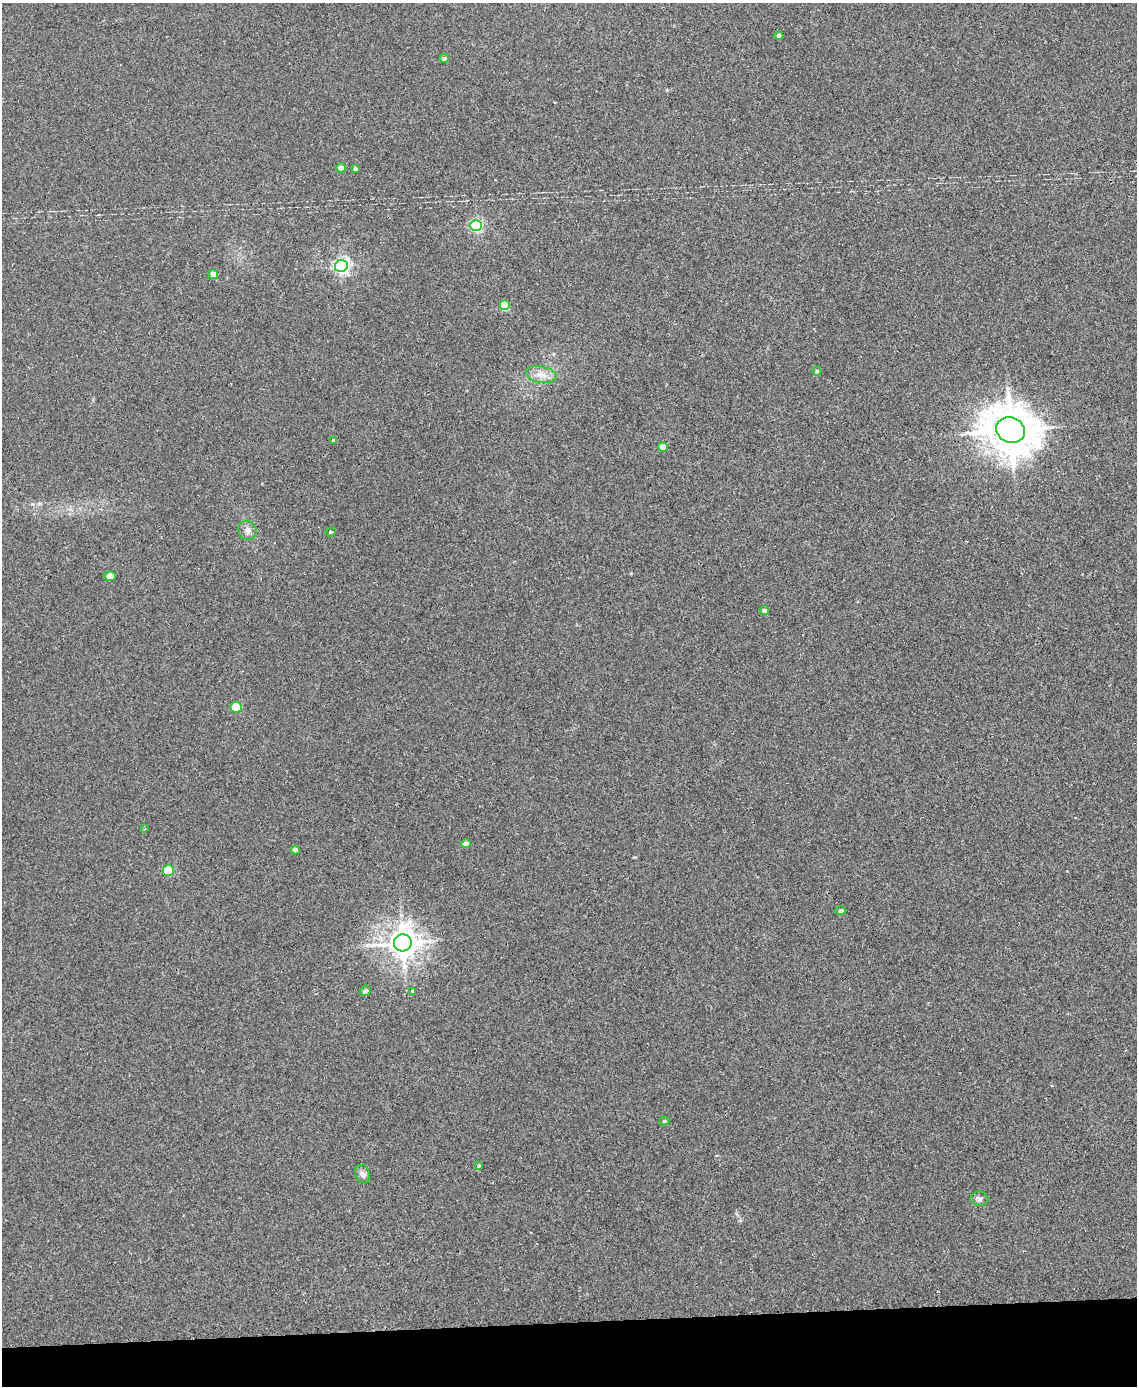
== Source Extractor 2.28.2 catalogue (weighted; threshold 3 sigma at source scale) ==
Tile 10 of 4 x 3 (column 2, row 3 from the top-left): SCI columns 1193-2327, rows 143-1526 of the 4656 x 4538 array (HDU 1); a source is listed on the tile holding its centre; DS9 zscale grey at full resolution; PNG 1139 x 1388 px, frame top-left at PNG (2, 3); each listed source drawn as its Kron ellipse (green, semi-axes under 4 px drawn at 4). Shown black and unused: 5% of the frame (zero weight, under 2 of 3 exposures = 3% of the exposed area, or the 3 px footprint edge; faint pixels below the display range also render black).
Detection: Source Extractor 2.28.2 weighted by HDU 2 'WHT'; one run over the whole footprint, this tile lists its part. Background 0.0315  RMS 0.0064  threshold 0.0289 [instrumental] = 3 sigma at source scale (4.5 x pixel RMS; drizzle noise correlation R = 1.50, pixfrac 1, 0.05/0.05 arcsec/px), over >= 5 px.
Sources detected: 30; all 30 listed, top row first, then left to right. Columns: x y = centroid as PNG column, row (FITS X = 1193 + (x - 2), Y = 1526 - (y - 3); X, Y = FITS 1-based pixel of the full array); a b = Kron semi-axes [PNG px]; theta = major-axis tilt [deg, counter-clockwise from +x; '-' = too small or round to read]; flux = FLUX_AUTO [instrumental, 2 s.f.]
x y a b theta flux
779 36 4 4 - 2.4
444 58 5 4 - 1.5
341 168 5 4 - 5.1
355 169 4 4 - 1.2
476 226 6 5 - 91
341 266 6 6 - 180
213 274 5 5 - 5
504 306 5 5 - 23
817 371 4 4 - 1.1
541 375 15 8 -10 5.4
1011 430 14 12 -19 2400
333 440 3 3 - 0.64
663 447 5 4 - 6.9
247 530 10 9 - 3.3
331 532 5 3 - 0.86
110 576 6 5 - 6.1
764 610 5 4 - 2
236 707 6 5 - 28
145 829 4 2 - 0.54
466 843 5 4 - 3.5
295 850 4 4 - 2.2
168 870 6 5 - 33
840 911 5 4 - 1.9
403 943 9 8 - 900
365 991 5 5 - 1.9
412 991 3 3 - 1.7
664 1121 5 4 - 0.86
479 1166 4 3 - 0.89
363 1174 9 7 -66 2.5
979 1199 9 7 -9 2